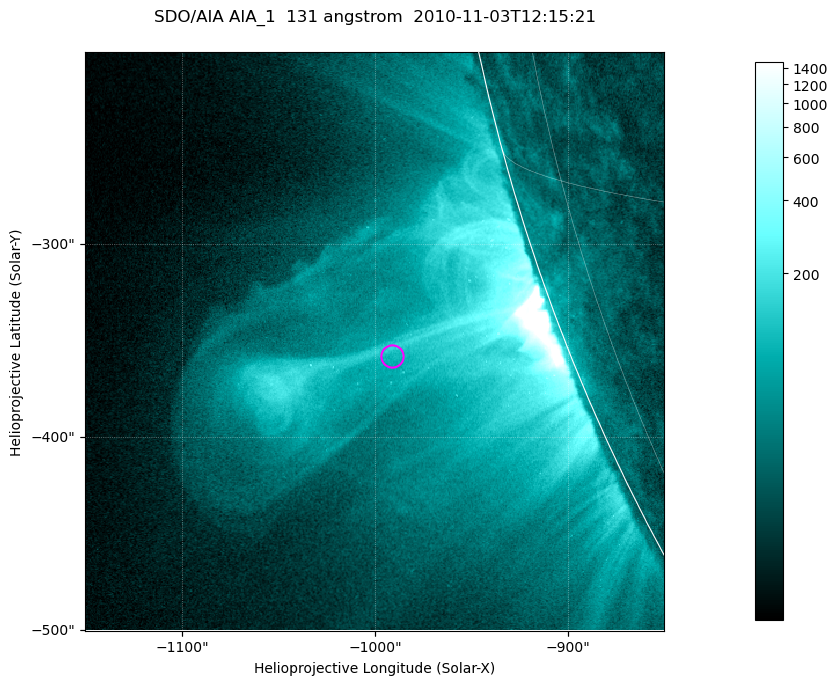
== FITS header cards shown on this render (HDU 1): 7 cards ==
TELESCOP= 'SDO/AIA '           / For AIA: SDO/AIA
INSTRUME= 'AIA_1   '           / For AIA: AIA_ATA1, AIA_ATA2, AIA_ATA3 or AIA_AT
WAVELNTH=                  131 / [angstrom] Wavelength
WAVEUNIT= 'angstrom'           / Wavelength unit: angstrom
DATE-OBS= '2010-11-03T12:15:21.624' / [ISO] Date when observation started; ISO 8
CTYPE1  = 'HPLN-TAN'           / CTYPE1; Typically HPLN
CTYPE2  = 'HPLT-TAN'           / CTYPE2; Typically HPLT

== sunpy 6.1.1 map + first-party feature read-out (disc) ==
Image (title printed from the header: SDO/AIA AIA_1  131 angstrom  2010-11-03T12:15:21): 500 x 500 px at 0.6 arcsec/px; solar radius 967 arcsec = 1612 px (partial field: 0.5% of the solar disc is inside the frame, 16% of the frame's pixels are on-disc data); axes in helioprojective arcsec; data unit not stated in the header (colour bar unlabelled)
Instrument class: DISC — disc imager (sunpy class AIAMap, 131 A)
Bright regions (active regions / flare kernels): reference = the on-disc median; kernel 5 px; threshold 5 sigma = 48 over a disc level ~26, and >= 1.15x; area >= 250 px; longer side >= 6 px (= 3.6 arcsec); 0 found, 0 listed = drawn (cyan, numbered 1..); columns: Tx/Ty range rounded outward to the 2 arcsec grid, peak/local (2 s.f.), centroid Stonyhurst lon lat
Off-limb structures (1.02-1.3 R_sun): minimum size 125 px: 4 found; the strongest spans PA ~105..115 deg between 1.02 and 1.22 R_sun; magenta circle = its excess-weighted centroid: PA ~110 deg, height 1.09 R_sun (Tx ~-992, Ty ~-358 arcsec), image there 2.5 x the reference